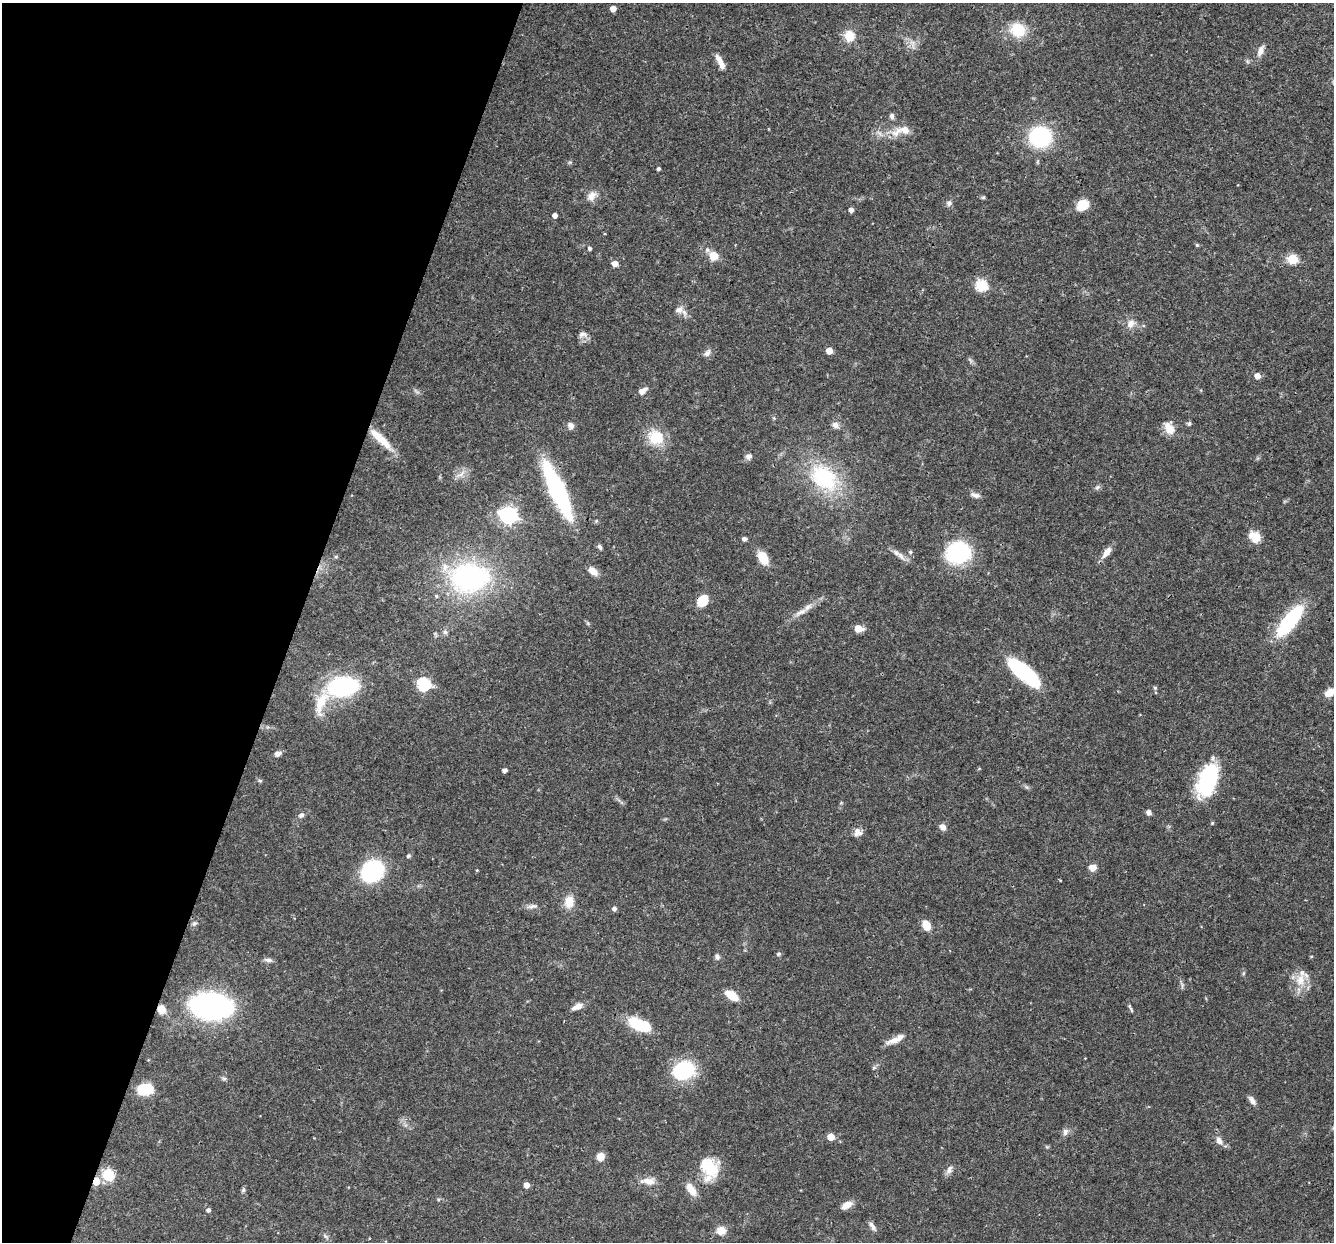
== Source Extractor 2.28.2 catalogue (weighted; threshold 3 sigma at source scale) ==
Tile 9 of 4 x 4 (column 1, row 3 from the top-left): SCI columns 1-1332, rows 1497-2736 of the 5329 x 5346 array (HDU 1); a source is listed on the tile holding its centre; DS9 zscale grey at full resolution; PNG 1336 x 1244 px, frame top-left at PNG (2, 3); no overlay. Shown black and unused: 22% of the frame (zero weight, under 3 of 4 exposures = <1% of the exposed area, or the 3 px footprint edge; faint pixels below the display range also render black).
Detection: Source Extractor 2.28.2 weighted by HDU 2 'WHT'; one run over the whole footprint, this tile lists its part. Background 0.0579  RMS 0.0033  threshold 0.0147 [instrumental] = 3 sigma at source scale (4.5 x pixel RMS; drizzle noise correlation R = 1.50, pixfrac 1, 0.05/0.05 arcsec/px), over >= 5 px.
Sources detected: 119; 1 inside a brighter object's white glare — not listed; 3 inside a brighter listed object's ellipse — not listed separately; the other 115 listed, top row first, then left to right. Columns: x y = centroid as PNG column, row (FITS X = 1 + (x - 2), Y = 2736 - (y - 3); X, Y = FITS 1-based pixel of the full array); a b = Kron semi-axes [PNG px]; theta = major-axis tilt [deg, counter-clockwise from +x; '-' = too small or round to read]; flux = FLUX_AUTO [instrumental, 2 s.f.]
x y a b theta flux
613 9 5 4 - 3.1
1018 30 16 14 -29 9.5
849 36 9 8 - 7.4
1260 51 13 7 69 2.2
720 62 21 6 -63 2.9
892 116 8 6 88 0.92
896 133 19 9 42 3.6
1040 137 13 12 - 47
658 168 4 4 - 0.68
592 196 14 9 46 2.5
983 197 6 4 1 0.41
949 203 7 7 - 1
1082 205 12 10 33 5.8
851 210 4 4 - 1.4
555 215 4 4 - 1.6
1197 245 4 4 - 0.45
590 248 4 4 - 0.71
707 250 7 6 - 0.86
714 256 8 8 - 5
1292 259 6 5 - 18
615 264 5 5 - 3.5
981 285 6 6 - 29
679 310 10 9 - 1.9
1131 323 11 9 44 2.4
582 334 11 8 12 1.5
829 351 5 5 - 3.7
707 353 11 7 52 1.3
1257 376 5 5 - 2.7
642 391 10 6 33 2
1189 423 7 4 63 0.55
571 425 9 7 -46 1.4
835 425 10 7 -37 1.5
1169 428 17 11 -55 3.5
656 437 20 18 -31 8.6
381 439 36 8 -43 7
748 457 8 7 - 1.1
461 474 15 5 45 1.6
824 478 31 23 -41 28
1097 487 7 5 43 0.68
557 490 57 14 -66 45
975 495 13 6 -18 1.4
508 515 7 7 - 110
1255 537 15 11 -50 4.4
744 539 6 5 - 0.93
600 547 8 5 -56 0.64
910 552 5 5 - 0.47
1106 552 17 7 53 2.5
958 553 20 18 10 37
900 556 15 7 -50 1.9
336 557 5 5 - 0.47
763 558 13 9 -60 6.3
593 571 13 7 -41 2.2
469 577 39 33 9 55
702 601 13 9 53 6.1
801 612 19 6 26 2.6
1290 621 38 12 52 26
858 628 6 5 - 6.1
445 632 6 6 - 0.85
1023 672 35 12 -40 29
423 684 6 6 - 42
343 686 20 12 8 64
1155 688 4 4 - 0.51
1329 693 11 7 34 3.3
321 703 39 15 70 9.1
277 754 8 6 22 1.3
979 769 5 3 - 0.28
505 770 4 4 - 1.2
1208 780 34 17 69 28
260 781 6 4 -18 0.45
1149 812 6 5 - 1.1
301 815 8 6 19 0.89
943 827 7 6 - 1.7
857 832 13 8 72 1.9
408 856 6 5 - 0.56
1092 867 7 6 - 3.2
477 870 3 3 - 0.29
372 871 20 17 45 33
569 902 15 12 85 4.2
532 906 12 6 9 1.3
614 909 4 4 - 1
194 923 7 6 - 0.74
926 925 11 8 -57 3.7
779 954 6 4 22 0.53
717 957 8 6 -77 0.96
268 960 12 5 -9 1.1
1300 980 19 13 84 5.3
732 995 11 6 -34 7.8
211 1006 29 18 -5 87
578 1006 12 6 23 2.5
161 1009 8 7 - 3.7
1131 1010 10 3 -67 0.6
640 1025 23 11 -21 13
895 1040 26 7 26 3.1
874 1068 6 5 - 0.55
683 1070 24 18 18 20
224 1079 6 5 - 0.57
145 1089 14 9 2 11
1252 1100 13 6 -54 1.3
1065 1132 9 7 71 1.4
831 1137 5 5 - 4.6
1219 1140 10 7 -64 1.8
600 1157 8 8 - 2.9
709 1168 27 20 -77 11
949 1170 12 7 62 1.4
108 1175 11 9 -53 8.9
96 1181 5 4 - 8.4
648 1181 19 9 -5 3.2
526 1185 5 4 - 2.7
691 1189 18 9 -59 3.8
243 1190 7 5 77 0.59
846 1205 13 7 28 2.8
208 1210 5 4 - 0.89
873 1228 10 6 -65 1.1
721 1230 10 9 - 3.4
325 1236 7 4 -70 0.57
Overlapping masked pixels (flux is a lower limit): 4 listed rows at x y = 557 490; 702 601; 161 1009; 96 1181
Isophote crosses this tile's border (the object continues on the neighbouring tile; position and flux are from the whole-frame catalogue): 1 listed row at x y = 1329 693